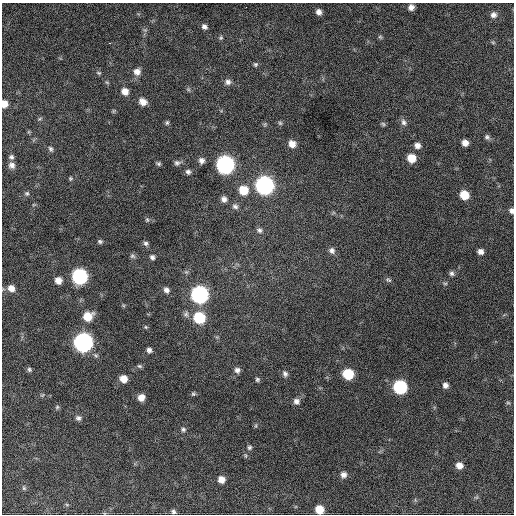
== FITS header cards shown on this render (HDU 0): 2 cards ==
NAXIS1  =                  512 / Axis length
NAXIS2  =                  512 / Axis length

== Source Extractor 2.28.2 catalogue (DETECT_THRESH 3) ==
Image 512 x 512 px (HDU 0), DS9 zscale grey, 1 PNG px = 1 image px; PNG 516 x 516 px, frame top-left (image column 1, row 512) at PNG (2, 3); no overlay
Background 927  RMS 25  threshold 74.1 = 3 sigma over >= 5 px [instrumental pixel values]
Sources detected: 95; all 95 listed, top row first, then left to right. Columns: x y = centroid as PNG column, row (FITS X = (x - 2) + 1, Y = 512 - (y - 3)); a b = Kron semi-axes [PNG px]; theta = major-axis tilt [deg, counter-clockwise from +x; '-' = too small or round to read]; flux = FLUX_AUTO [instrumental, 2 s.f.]
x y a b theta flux
246 7 2 2 - 3200
411 7 6 6 - 8700
319 12 6 6 - 7700
493 15 8 7 - 7300
204 27 7 6 - 5800
145 30 5 5 - 3100
380 37 6 5 - 2600
221 38 6 5 - 2800
493 42 6 4 -1 1900
109 43 3 2 - 3400
255 64 6 6 - 3200
137 72 9 9 - 11000
99 73 7 5 -2 2700
107 82 6 4 -3 2200
228 82 9 8 - 7200
188 89 6 5 - 2800
125 91 8 7 - 14000
143 102 9 7 -30 13000
4 104 6 5 - 14000
113 111 6 4 89 2100
40 119 6 4 44 2100
403 122 9 7 -74 6000
167 123 6 5 - 2900
280 123 6 5 - 2800
265 124 6 4 46 2400
383 124 7 5 -46 2700
487 137 7 6 - 4200
465 143 6 6 - 11000
292 144 8 7 - 13000
417 145 7 6 - 8200
51 149 8 5 -64 3800
11 157 6 6 - 4200
411 158 7 7 - 29000
201 161 8 7 - 7500
177 163 9 7 12 5200
158 164 6 5 - 3100
12 165 8 7 - 7900
225 165 9 8 - 650000
188 172 7 6 - 4900
70 178 5 5 - 2300
264 185 9 9 - 670000
243 190 9 9 - 34000
27 193 7 6 - 3100
464 195 7 7 - 32000
224 199 7 7 - 7600
235 206 8 7 - 5400
511 211 6 5 - 5200
147 220 6 5 - 2700
259 230 8 6 -34 4800
100 241 6 5 - 3100
146 243 7 6 - 4100
332 250 9 8 - 6800
480 251 6 5 - 7600
132 256 7 6 - 3800
152 257 6 6 - 4400
452 273 7 6 - 4200
80 276 8 8 - 340000
58 280 7 7 - 13000
388 280 9 5 -42 3300
445 283 6 4 0 2200
11 288 9 8 - 12000
166 290 7 6 - 6500
199 295 9 8 - 530000
186 314 9 7 72 4800
88 316 9 8 - 32000
199 318 8 8 - 94000
146 327 5 4 - 2000
83 342 9 9 - 780000
149 350 6 5 - 5200
139 366 7 4 -25 2800
29 369 6 6 - 3500
237 370 7 6 - 6300
285 374 8 6 -65 5400
348 374 8 7 - 68000
123 379 7 7 - 17000
257 379 6 5 - 3200
445 385 6 6 - 6700
400 387 8 8 - 200000
193 394 6 5 - 2500
42 395 6 4 34 2100
141 397 6 6 - 13000
296 401 7 7 - 7100
508 403 6 4 -2 2100
57 407 6 5 - 2900
78 418 8 7 - 5400
256 426 7 3 71 1800
183 429 6 6 - 3500
249 447 6 5 - 3400
459 465 7 6 - 12000
343 475 7 7 - 7700
221 479 7 6 - 14000
24 488 6 5 - 2500
67 505 6 4 -19 2000
319 509 7 6 - 28000
173 512 6 5 - 3600
At the frame edge (FLAGS 8, measured only in part): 3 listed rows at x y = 4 104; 511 211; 319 509